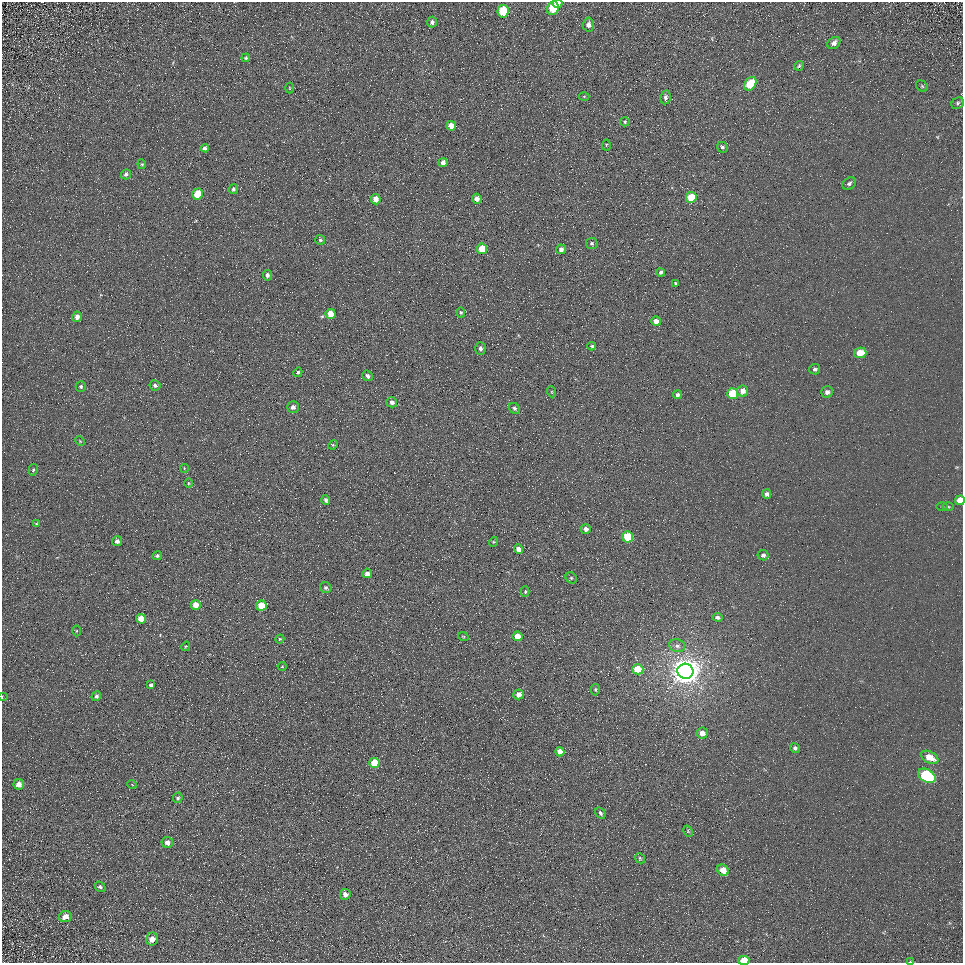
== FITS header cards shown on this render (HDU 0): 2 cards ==
NAXIS1  =                  961
NAXIS2  =                  961

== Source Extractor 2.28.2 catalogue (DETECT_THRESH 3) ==
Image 961 x 961 px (HDU 0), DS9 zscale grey, 1 PNG px = 1 image px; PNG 965 x 965 px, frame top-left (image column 1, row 961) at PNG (2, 2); each listed source drawn as its Kron ellipse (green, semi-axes under 4 px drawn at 4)
Background 5.57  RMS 7.8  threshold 23.3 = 3 sigma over >= 5 px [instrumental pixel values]
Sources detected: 115; all 115 listed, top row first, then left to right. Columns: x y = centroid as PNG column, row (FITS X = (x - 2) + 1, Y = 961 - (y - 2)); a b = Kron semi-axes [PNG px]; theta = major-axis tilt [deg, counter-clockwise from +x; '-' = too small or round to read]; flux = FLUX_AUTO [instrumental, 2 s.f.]
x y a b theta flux
557 3 5 4 - 2600
553 8 7 5 69 17000
503 11 6 5 - 20000
432 22 5 5 - 2000
588 25 7 5 89 2400
834 43 7 5 40 2300
246 58 4 3 - 640
799 66 5 3 - 780
750 84 7 5 53 17000
922 86 6 5 - 770
290 88 5 3 - 430
584 96 5 3 - 480
665 97 7 5 80 1600
958 103 6 5 - 1000
625 122 5 4 - 850
451 126 5 4 - 4900
606 145 5 3 - 550
722 147 6 5 - 1100
205 148 4 4 - 1200
443 162 5 4 - 2900
142 164 5 4 - 690
126 174 5 5 - 1100
849 183 7 5 34 1600
233 189 5 4 - 960
198 194 5 5 - 12000
691 197 5 5 - 17000
376 199 5 4 - 4200
477 199 5 5 - 2900
320 240 5 5 - 930
592 243 6 5 - 840
482 249 5 5 - 11000
561 249 5 5 - 2000
661 272 4 4 - 1200
267 275 5 4 - 1500
676 283 3 3 - 710
461 312 5 4 - 720
331 314 5 5 - 7400
77 317 5 4 - 2100
656 321 5 4 - 3700
592 346 4 3 - 1200
480 348 6 5 - 1600
860 353 6 5 - 11000
815 369 5 5 - 1300
298 372 5 4 - 980
367 376 6 5 - 1400
155 385 5 5 - 1200
81 387 5 5 - 970
743 391 5 5 - 3400
552 392 5 3 - 480
827 392 6 5 - 2100
733 393 5 5 - 21000
677 395 4 4 - 1400
392 402 5 5 - 1800
293 407 6 5 - 1700
514 408 6 5 - 1100
80 441 5 4 - 510
333 445 5 4 - 610
184 468 4 3 - 360
33 470 6 4 75 720
188 483 5 3 - 480
767 494 5 4 - 1600
326 500 5 4 - 1100
960 500 5 5 - 5300
942 506 5 3 - 500
948 507 5 3 - 540
36 524 4 3 - 560
586 529 5 4 - 2100
628 537 5 5 - 19000
117 541 5 5 - 1600
493 542 5 3 - 480
518 549 5 4 - 2700
763 555 5 5 - 1500
157 556 5 4 - 860
367 573 5 5 - 2400
571 578 6 5 - 770
326 588 6 5 - 1000
525 592 5 4 - 630
196 605 5 5 - 5300
261 606 5 5 - 15000
717 617 5 4 - 1400
141 619 5 5 - 7500
76 631 5 3 - 560
463 636 5 3 - 470
518 636 5 5 - 5400
280 639 4 4 - 540
186 646 5 3 - 470
677 646 8 6 -14 2100
282 666 4 4 - 470
638 669 5 5 - 12000
685 671 8 7 - 820000
151 685 4 4 - 1300
595 690 6 4 -89 780
519 695 5 5 - 4000
96 696 5 4 - 1200
2 697 4 2 - 360
702 733 5 5 - 3800
795 748 5 4 - 1400
560 752 5 4 - 4800
930 757 9 5 -26 7500
374 763 5 5 - 14000
927 776 9 6 -29 60000
19 784 5 5 - 3200
132 784 5 3 - 390
178 798 5 4 - 970
600 813 6 4 -57 1200
688 831 6 4 -59 610
167 842 5 5 - 2600
640 858 5 4 - 640
723 870 6 5 - 6900
100 887 6 4 -39 1200
345 894 5 5 - 2700
65 917 6 5 - 3500
152 939 6 6 - 3800
744 960 5 4 - 9600
910 962 4 2 - 390
At the frame edge (FLAGS 8, measured only in part): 4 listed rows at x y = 960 500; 2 697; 744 960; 910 962